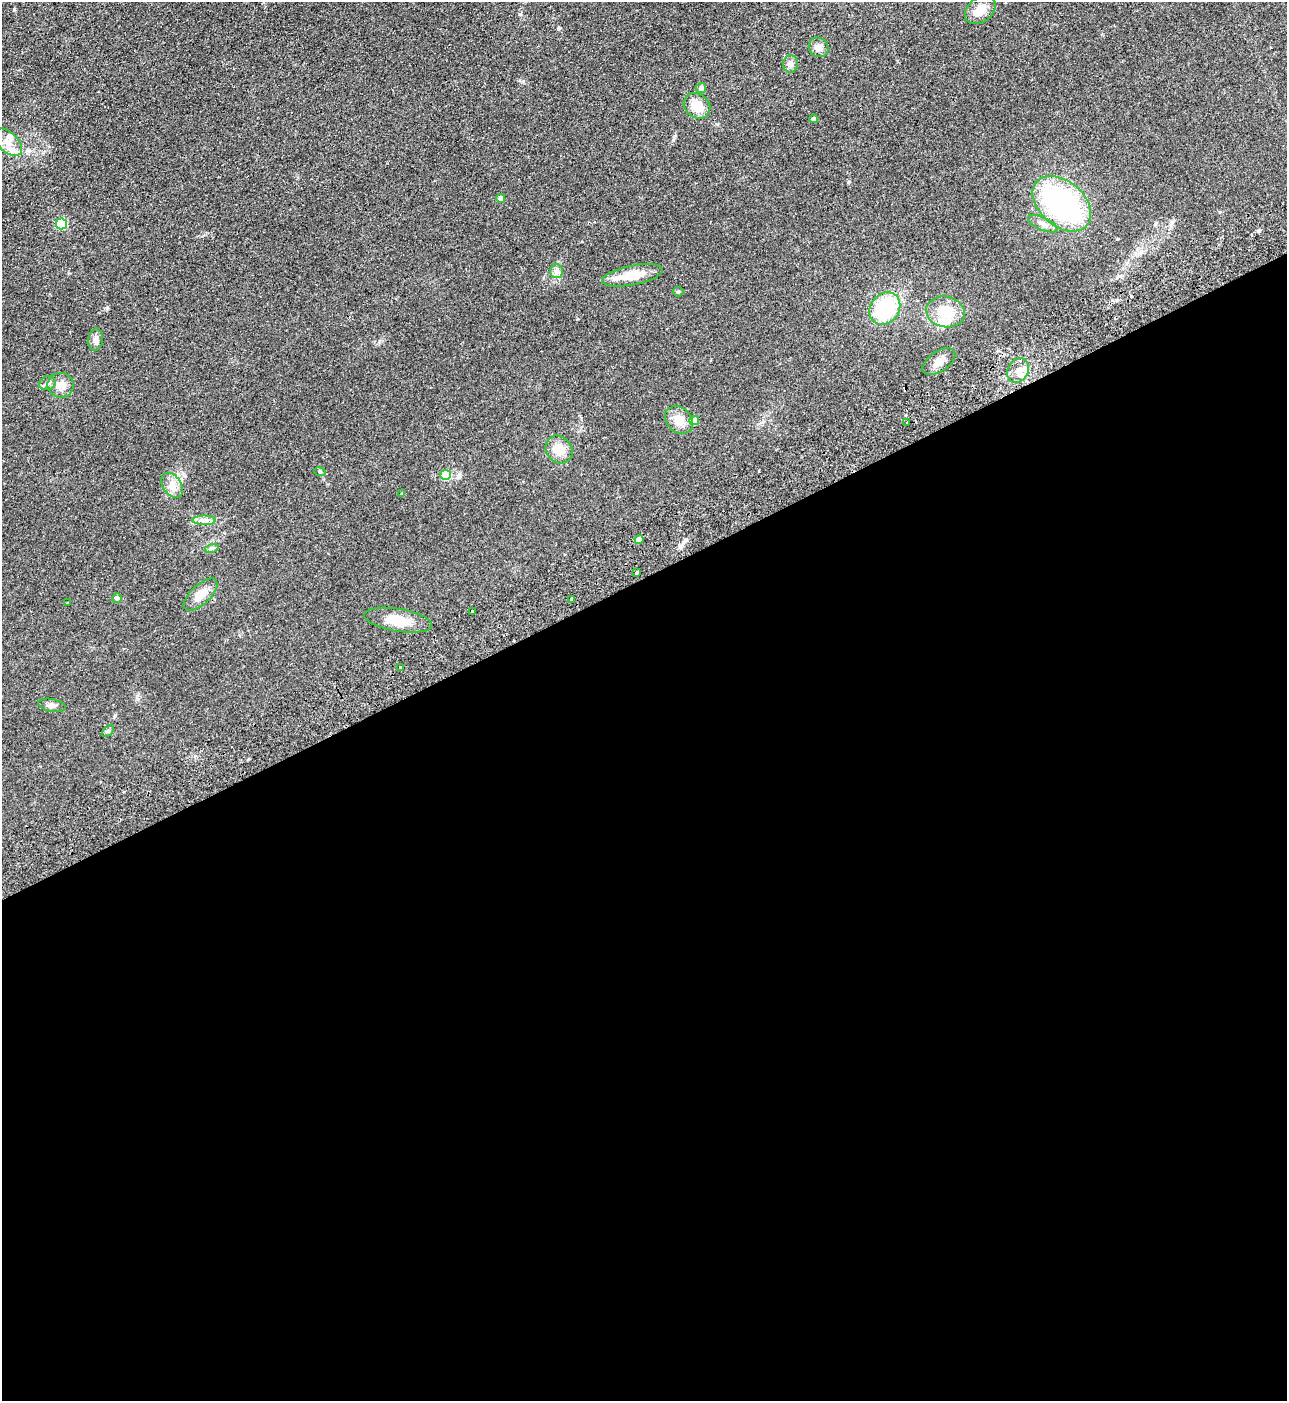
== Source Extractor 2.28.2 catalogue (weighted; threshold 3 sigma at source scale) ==
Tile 15 of 4 x 4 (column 3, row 4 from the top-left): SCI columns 2753-4037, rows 54-1452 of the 5634 x 5702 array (HDU 1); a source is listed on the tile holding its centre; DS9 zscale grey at full resolution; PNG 1289 x 1403 px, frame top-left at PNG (2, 2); each listed source drawn as its Kron ellipse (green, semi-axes under 4 px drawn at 4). Shown black and unused: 59% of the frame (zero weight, under 2 of 3 exposures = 3% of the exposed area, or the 3 px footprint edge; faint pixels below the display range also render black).
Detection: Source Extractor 2.28.2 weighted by HDU 2 'WHT'; one run over the whole footprint, this tile lists its part. Background 0.113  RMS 0.011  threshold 0.0487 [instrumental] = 3 sigma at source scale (4.5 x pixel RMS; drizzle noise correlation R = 1.50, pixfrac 1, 0.05/0.05 arcsec/px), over >= 5 px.
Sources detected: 53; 7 cosmic-ray / hot-pixel residue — neither listed nor drawn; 4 inside a brighter listed object's ellipse — not listed separately; the other 42 listed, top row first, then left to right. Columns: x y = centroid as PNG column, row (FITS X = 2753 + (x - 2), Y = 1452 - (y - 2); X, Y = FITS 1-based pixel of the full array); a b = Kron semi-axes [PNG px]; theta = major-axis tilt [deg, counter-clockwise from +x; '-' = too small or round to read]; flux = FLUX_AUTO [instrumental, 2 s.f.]
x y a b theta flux
980 10 17 12 37 12
819 47 10 9 - 5.5
790 64 9 7 -89 3.9
701 88 5 5 - 3.8
697 106 14 11 -40 17
814 119 4 4 - 2.8
8 142 16 9 -44 11
501 198 4 4 - 6.7
1062 204 33 22 -41 180
62 224 5 5 - 63
1043 224 16 6 -24 5.6
556 271 7 6 - 3.2
632 275 31 9 11 22
678 292 5 4 - 1.3
885 308 17 14 53 64
945 312 19 15 -11 24
96 340 11 7 84 4.2
939 362 18 10 34 8.5
1018 370 13 10 61 9.8
47 383 8 7 - 3.5
61 385 13 12 - 8.8
679 420 15 12 -43 13
694 421 5 4 - 11
907 423 3 3 - 2.1
559 449 15 12 -50 14
320 472 6 3 -19 1.2
446 475 5 5 - 38
172 485 14 9 -58 8.1
402 493 4 3 - 0.84
204 520 11 5 0 4.3
639 539 4 4 - 7.5
212 548 7 4 18 1.8
637 572 3 3 - 11
201 595 21 9 43 13
117 598 5 4 - 2.9
572 600 3 3 - 3.3
67 603 3 3 - 2.9
472 612 4 3 - 5.8
398 620 34 11 -9 22
400 667 3 3 - 1.8
52 705 14 6 -10 3.6
108 731 7 4 44 1.6
Unlisted compact peaks at least as high as the median listed source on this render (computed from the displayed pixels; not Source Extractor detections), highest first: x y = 559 28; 14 10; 520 14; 1258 231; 523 81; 115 715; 673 140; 577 319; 849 182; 459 476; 138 699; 1119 276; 1220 212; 379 341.